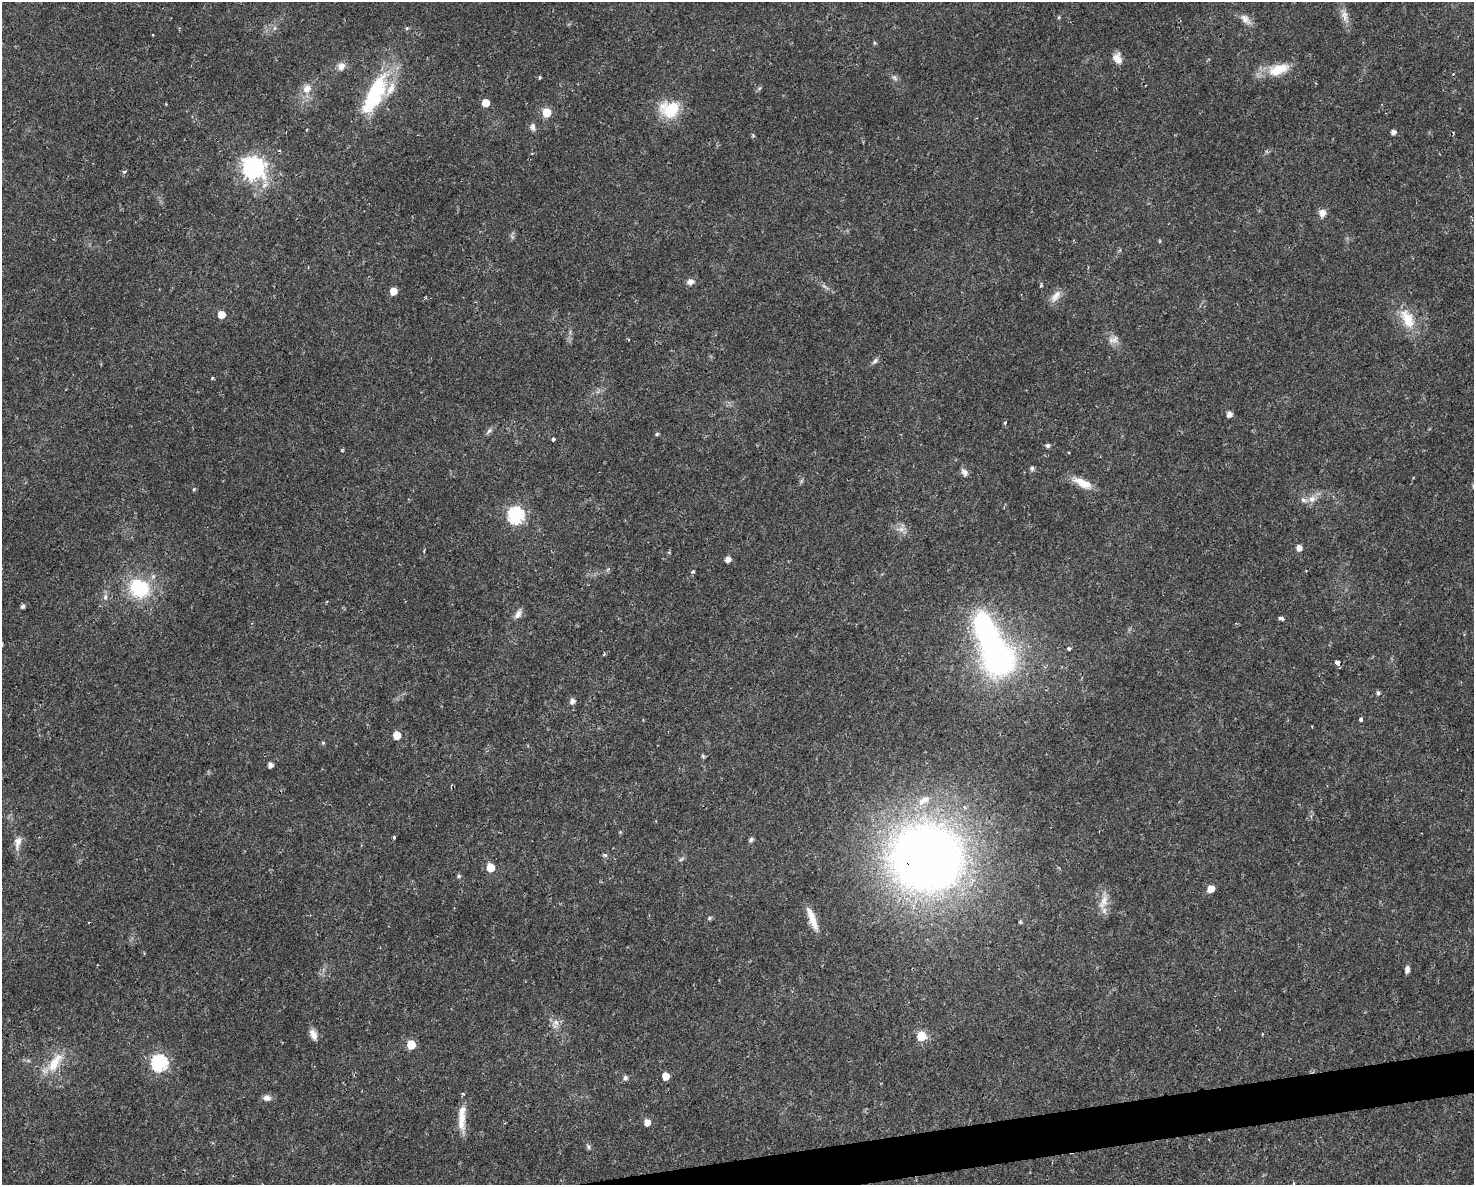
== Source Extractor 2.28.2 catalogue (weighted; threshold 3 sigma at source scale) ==
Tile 5 of 3 x 4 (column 2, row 2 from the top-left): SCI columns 1535-3006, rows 2368-3550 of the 4496 x 4734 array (HDU 1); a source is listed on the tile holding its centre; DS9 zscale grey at full resolution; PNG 1476 x 1187 px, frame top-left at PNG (2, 2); no overlay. Shown black and unused: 2% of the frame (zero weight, under 2 of 3 exposures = <1% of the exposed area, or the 3 px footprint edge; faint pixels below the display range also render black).
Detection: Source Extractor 2.28.2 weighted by HDU 2 'WHT'; one run over the whole footprint, this tile lists its part. Background 0.0169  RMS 0.0028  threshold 0.0124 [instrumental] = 3 sigma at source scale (4.5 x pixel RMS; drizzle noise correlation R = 1.50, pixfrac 1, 0.0396/0.0396 arcsec/px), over >= 5 px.
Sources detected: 105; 2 inside a brighter object's white glare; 3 cosmic-ray / hot-pixel residue — not listed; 2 inside a brighter listed object's ellipse — not listed separately; the other 98 listed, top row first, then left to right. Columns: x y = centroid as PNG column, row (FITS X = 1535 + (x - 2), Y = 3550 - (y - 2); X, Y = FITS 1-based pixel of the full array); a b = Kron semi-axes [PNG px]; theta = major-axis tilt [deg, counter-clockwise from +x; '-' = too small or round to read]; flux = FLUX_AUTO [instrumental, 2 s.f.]
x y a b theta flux
1345 16 20 8 -74 2.4
1059 17 5 4 - 0.34
1245 19 18 9 -46 2.1
407 28 5 5 - 0.4
152 35 2 2 - 0.27
875 43 5 4 - 0.37
1118 59 14 9 -70 2.2
341 66 11 9 65 1.7
1279 69 28 13 19 7.3
539 78 3 3 - 0.55
894 78 9 6 -41 0.83
307 89 13 11 52 2.6
375 91 48 23 61 20
485 103 5 5 - 4.1
166 104 4 3 - 0.23
670 110 21 17 -6 11
547 112 6 6 - 7.7
533 127 10 7 -83 1.1
1393 132 5 4 - 1.3
753 135 5 4 - 0.34
253 168 8 8 - 180
124 171 6 3 7 0.41
1322 213 8 8 - 1.8
1160 241 5 3 - 0.28
690 282 11 8 9 1.3
824 286 8 4 -36 0.66
1041 286 4 3 - 0.39
393 291 5 5 - 3.8
1056 296 19 9 52 2.4
426 298 4 3 - 0.36
221 314 5 5 - 3.8
1407 319 29 15 -62 7.3
1113 340 15 9 7 1.9
875 361 10 6 46 0.85
212 378 4 3 - 0.42
1229 414 5 5 - 1.8
1005 422 4 3 - 0.61
489 431 10 5 51 0.8
657 434 5 4 - 0.49
553 439 3 3 - 0.73
1047 445 5 4 - 0.9
1032 468 5 5 - 0.89
964 472 10 7 -49 1.2
1082 483 25 10 -27 4.3
194 489 5 5 - 0.38
1312 499 10 9 - 1.9
515 515 7 7 - 62
901 529 9 6 0 1.4
1299 548 5 5 - 2
728 559 5 5 - 1.7
608 569 6 4 44 0.44
693 572 4 4 - 0.47
139 588 22 19 -34 17
105 597 9 6 80 0.94
23 606 5 4 - 0.81
518 614 13 7 55 1.5
1281 618 5 3 - 1.6
2 645 5 3 - 0.28
1069 648 4 3 - 0.88
604 654 5 2 - 0.26
1000 662 29 24 27 60
1338 662 4 3 - 2.8
1378 693 5 5 - 0.68
572 701 6 5 - 1.3
1361 719 3 3 - 6.1
1312 727 3 3 - 0.21
397 735 5 5 - 5.9
323 743 5 5 - 0.38
703 756 6 5 - 0.42
270 765 5 4 - 1.3
924 800 20 9 29 3.4
620 832 4 4 - 0.28
394 837 3 3 - 0.55
751 839 5 5 - 0.8
18 842 18 8 80 2.4
605 855 6 5 - 0.54
927 858 47 43 -16 350
681 859 7 4 37 0.51
490 867 6 5 - 6.3
459 876 5 5 - 0.53
1211 888 6 5 - 3.2
1103 902 22 10 69 3.4
709 918 6 5 - 0.44
812 919 29 7 -69 4.1
1407 969 8 5 83 1.1
556 1022 8 7 - 1.5
313 1034 15 8 -63 1.9
921 1036 6 6 - 13
411 1044 6 5 - 9
55 1062 32 12 56 7.1
159 1063 7 7 - 64
665 1076 5 5 - 4
625 1078 6 5 - 0.94
267 1098 10 8 -4 1.5
462 1118 36 9 88 4.8
647 1122 5 5 - 2.8
588 1147 8 4 -64 0.55
1293 1183 4 3 - 0.28
Overlapping masked pixels (flux is a lower limit): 1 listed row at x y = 927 858
Isophote crosses this tile's border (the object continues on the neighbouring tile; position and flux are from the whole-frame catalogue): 1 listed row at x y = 2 645